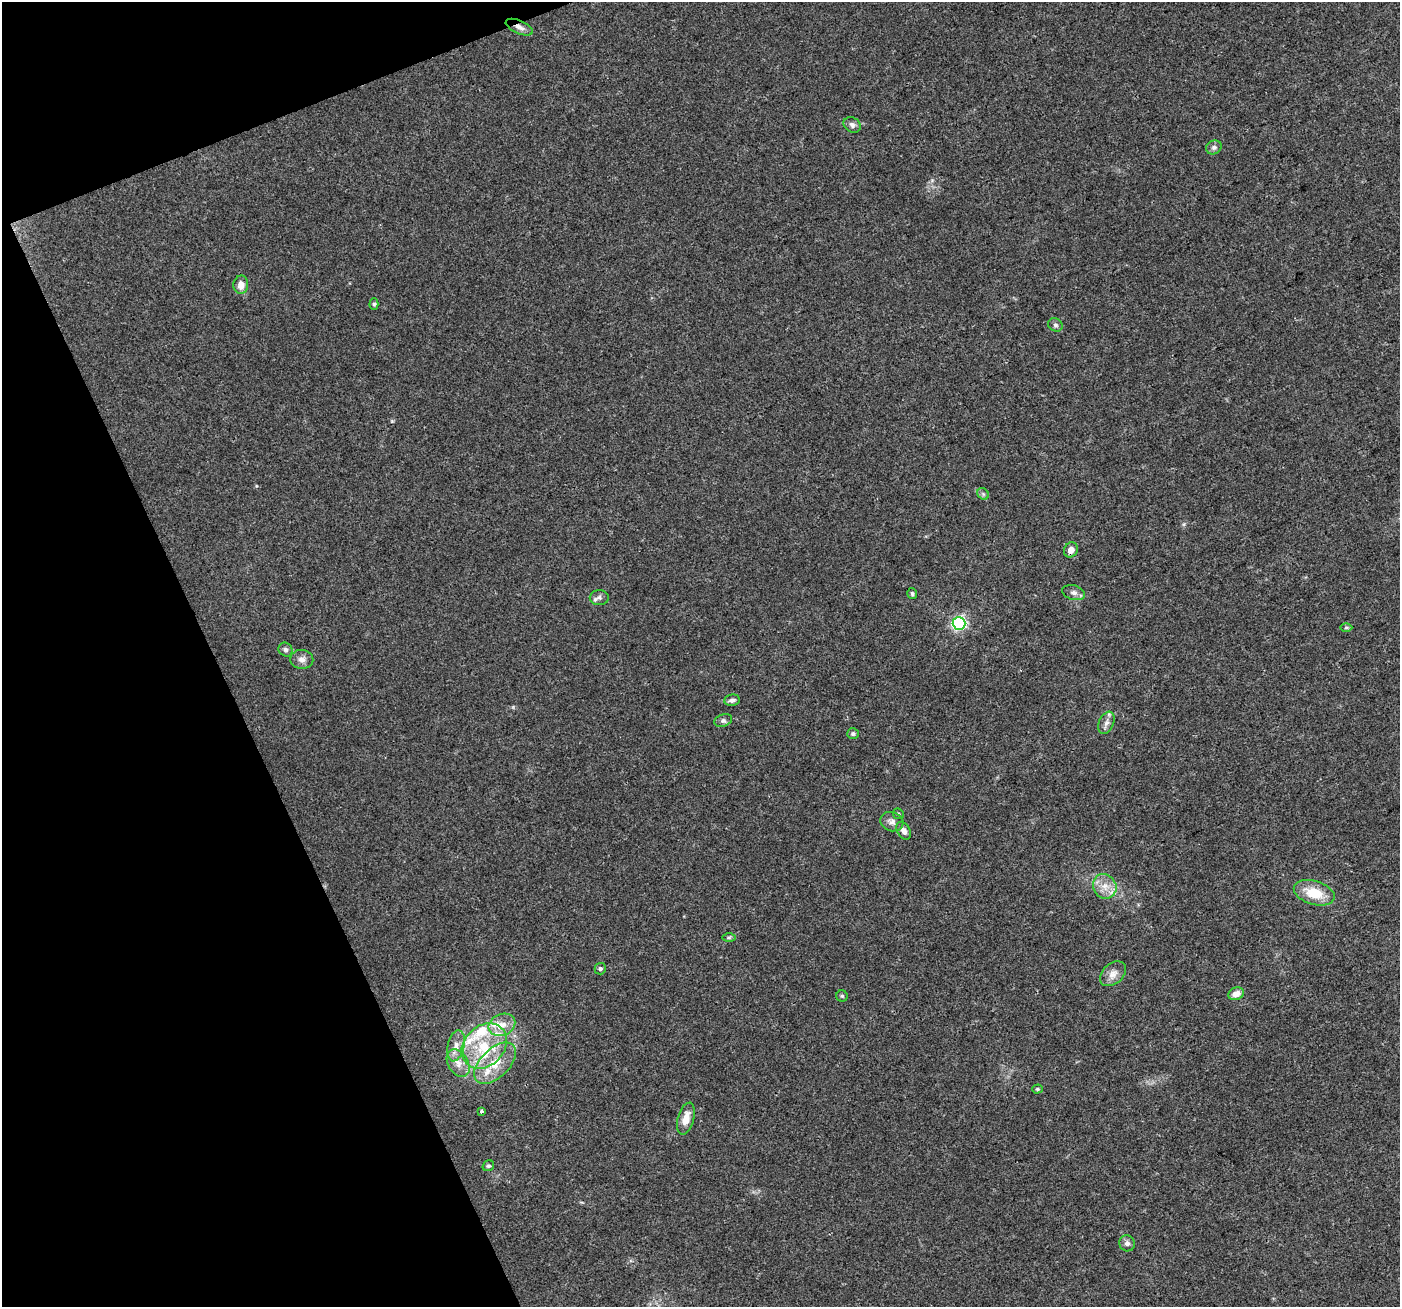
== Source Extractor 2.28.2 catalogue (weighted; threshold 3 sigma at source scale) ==
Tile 5 of 4 x 4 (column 1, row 2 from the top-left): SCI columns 3-1400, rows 2753-4057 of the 5594 x 5446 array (HDU 1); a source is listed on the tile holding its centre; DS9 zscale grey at full resolution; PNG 1402 x 1309 px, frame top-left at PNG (2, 2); each listed source drawn as its Kron ellipse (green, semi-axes under 4 px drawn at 4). Shown black and unused: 19% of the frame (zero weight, under 3 of 4 exposures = <1% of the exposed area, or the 3 px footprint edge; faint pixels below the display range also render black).
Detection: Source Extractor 2.28.2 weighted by HDU 2 'WHT'; one run over the whole footprint, this tile lists its part. Background 0.0402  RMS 0.0038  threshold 0.0172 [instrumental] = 3 sigma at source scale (4.5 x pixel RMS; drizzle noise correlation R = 1.50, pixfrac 1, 0.0396/0.0396 arcsec/px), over >= 5 px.
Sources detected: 46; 7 inside a brighter listed object's ellipse — not listed separately; the other 39 listed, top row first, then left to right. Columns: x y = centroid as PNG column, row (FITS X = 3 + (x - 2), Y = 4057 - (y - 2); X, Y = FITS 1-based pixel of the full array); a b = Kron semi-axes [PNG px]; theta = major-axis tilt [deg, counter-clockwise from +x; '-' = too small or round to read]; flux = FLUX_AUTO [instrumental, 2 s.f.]
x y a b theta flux
519 27 15 6 -24 2.2
852 125 9 7 -33 1.4
1214 147 8 6 27 1.2
241 285 9 7 87 3.5
374 304 6 4 89 0.67
1055 325 7 6 - 0.98
983 494 6 5 - 0.66
1071 550 8 6 60 2.4
1074 593 12 7 -16 1.7
912 594 5 4 - 0.68
599 598 9 7 -1 1.4
959 623 6 6 - 76
1346 628 6 4 0 0.58
285 650 7 6 - 0.98
302 659 11 9 -3 2.1
732 700 8 5 9 1.3
723 720 9 6 19 1.1
1106 723 12 7 66 1.9
853 734 6 5 - 0.8
898 814 6 5 - 0.53
892 822 12 9 -17 2.1
904 831 9 6 -59 1.9
1105 886 13 11 -57 4.3
1314 893 21 12 -17 10
729 937 7 4 0 0.68
600 969 6 5 - 0.83
1113 974 15 10 41 3.2
1236 994 8 6 23 2.9
842 996 5 5 - 0.58
502 1025 14 10 24 4.3
456 1046 16 8 77 3.5
484 1046 25 20 45 17
458 1063 15 10 -60 4
495 1063 25 14 44 9.9
1037 1089 5 4 - 0.52
481 1111 4 3 - 0.65
686 1119 16 8 74 4.4
488 1166 6 5 - 0.63
1127 1243 8 7 - 1.4
Overlapping masked pixels (flux is a lower limit): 1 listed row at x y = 519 27